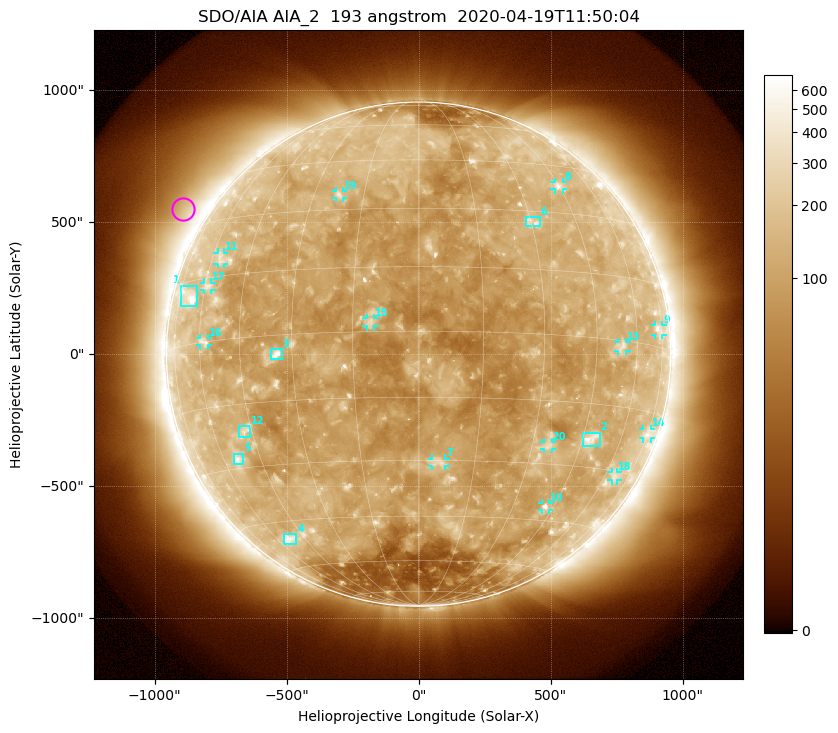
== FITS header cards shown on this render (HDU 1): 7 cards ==
TELESCOP= 'SDO/AIA'
INSTRUME= 'AIA_2'
WAVELNTH=                  193
WAVEUNIT= 'angstrom'
DATE-OBS= '2020-04-19T11:50:04.84'
CTYPE1  = 'HPLN-TAN'
CTYPE2  = 'HPLT-TAN'

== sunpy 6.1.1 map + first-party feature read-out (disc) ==
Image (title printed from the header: SDO/AIA AIA_2  193 angstrom  2020-04-19T11:50:04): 1024 x 1024 px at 2.4 arcsec/px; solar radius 955 arcsec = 398 px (full disc in frame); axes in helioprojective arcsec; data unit not stated in the header (colour bar unlabelled)
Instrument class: DISC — disc imager (sunpy class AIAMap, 193 A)
Bright regions (active regions / flare kernels): reference = the median radial profile (limb darkening/brightening removed); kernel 9 px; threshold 5 sigma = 151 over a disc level ~108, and >= 1.15x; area >= 12 px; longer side >= 10 px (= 24 arcsec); searched inside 0.97 R_sun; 26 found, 20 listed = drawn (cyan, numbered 1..; 13 of them under ~33 arcsec drawn as corner ticks so the feature stays visible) (cap 20 boxes per figure: the strongest are kept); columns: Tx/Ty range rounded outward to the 5 arcsec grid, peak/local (2 s.f.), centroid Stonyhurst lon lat
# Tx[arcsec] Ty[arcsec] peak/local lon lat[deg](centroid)
1 -900..-840 180..260 4.2 -68 +11
2 620..690 -350..-295 5.6 +48 -23
3 -560..-515 -20..20 8.3 -34 -4
4 -510..-460 -720..-680 3.4 -53 -50
5 -700..-665 -420..-375 3.5 -54 -28
6 405..460 485..520 3.1 +31 +27
7 50..100 -425..-395 3.4 +5 -30
8 515..550 625..650 3.4 +45 +38
9 895..925 75..110 2.7 +72 +4
10 465..495 -590..-565 4.1 +42 -41
11 -760..-735 340..385 2.5 -56 +19
12 -680..-635 -315..-270 2.8 -47 -21
13 755..790 10..45 2.9 +54 -1
14 850..880 -320..-280 2.4 +75 -20
15 -200..-165 105..140 4.2 -11 +2
16 -830..-800 30..60 2.8 -58 +0
17 -810..-785 245..270 2.7 -59 +13
18 730..755 -480..-445 2.3 +65 -31
19 -315..-285 590..620 3.2 -22 +34
20 475..505 -360..-330 3 +35 -26
Off-limb structures (1.02-1.3 R_sun): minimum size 162 px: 7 found; the strongest spans PA ~35..75 deg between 1.02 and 1.3 R_sun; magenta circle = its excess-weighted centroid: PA ~60 deg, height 1.1 R_sun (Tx ~-895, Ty ~550 arcsec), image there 1.6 x the reference